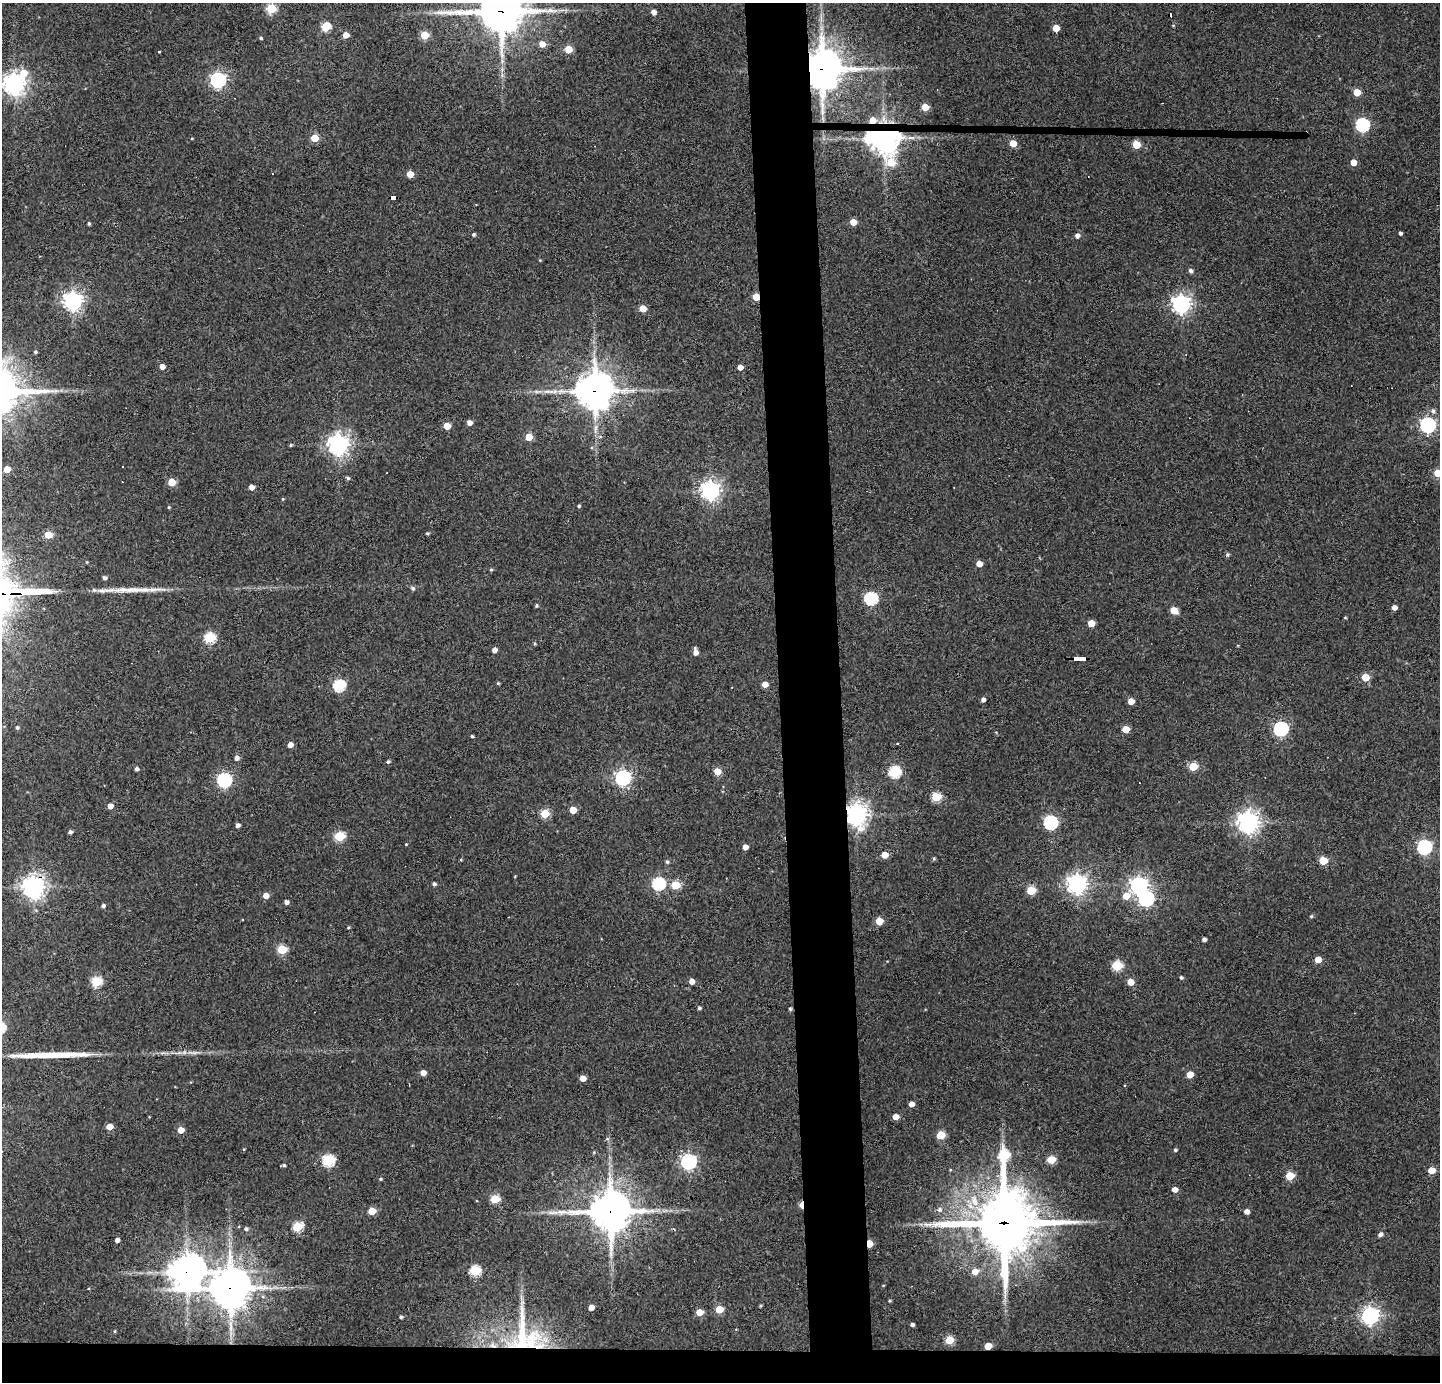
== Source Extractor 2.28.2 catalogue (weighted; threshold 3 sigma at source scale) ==
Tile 8 of 3 x 3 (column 2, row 3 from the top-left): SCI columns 1440-2877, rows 78-1457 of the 4316 x 4291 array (HDU 1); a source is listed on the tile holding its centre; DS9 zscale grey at full resolution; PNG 1442 x 1384 px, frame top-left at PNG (2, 3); no overlay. Shown black and unused: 7% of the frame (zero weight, under 3 of 4 exposures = <1% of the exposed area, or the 3 px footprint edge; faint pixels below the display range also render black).
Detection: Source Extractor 2.28.2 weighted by HDU 2 'WHT'; one run over the whole footprint, this tile lists its part. Background 0.159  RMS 0.007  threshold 0.0314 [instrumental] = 3 sigma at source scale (4.5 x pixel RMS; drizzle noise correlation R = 1.50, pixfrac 1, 0.05/0.05 arcsec/px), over >= 5 px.
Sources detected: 191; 1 inside a brighter object's white glare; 3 cosmic-ray / hot-pixel residue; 2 long thin detections or spike segments (spike, bleed or trail) — not listed; the other 185 listed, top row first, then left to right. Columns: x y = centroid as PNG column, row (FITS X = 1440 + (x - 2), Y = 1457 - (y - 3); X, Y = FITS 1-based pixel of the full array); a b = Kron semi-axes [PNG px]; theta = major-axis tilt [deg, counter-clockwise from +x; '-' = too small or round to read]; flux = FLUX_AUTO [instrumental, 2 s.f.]
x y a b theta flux
271 9 5 5 - 40
501 11 16 13 1 2300
653 12 4 4 - 4.5
326 27 6 5 - 29
1056 28 5 5 - 10
346 35 5 4 - 7.2
424 35 5 5 - 22
261 38 4 3 - 1
542 44 5 5 - 7.1
568 49 5 5 - 17
159 52 3 2 - 0.61
822 69 13 12 - 1700
24 73 10 9 - 9.5
218 80 6 6 - 190
14 84 7 7 - 510
1357 92 5 5 - 15
925 107 5 5 - 14
873 120 5 5 - 8.7
1362 125 6 6 - 100
314 138 5 5 - 18
884 138 9 8 - 850
1013 143 5 4 - 14
1136 145 5 5 - 21
891 162 10 7 -74 28
1353 162 5 4 - 7.2
410 174 5 4 - 9.2
393 198 6 3 2 54
853 222 5 5 - 9.4
89 223 4 3 - 1.1
1400 233 3 3 - 1.6
474 234 4 4 - 1.1
1077 235 5 5 - 3.1
1191 271 5 5 - 2.1
756 297 5 4 - 13
73 301 7 7 - 340
1181 304 7 7 - 340
643 308 5 5 - 12
36 352 4 3 - 1.1
162 367 4 4 - 4.8
740 367 4 4 - 4.7
547 391 10 5 -2 2.9
595 391 12 12 - 1400
1433 411 7 5 -46 2.1
469 423 5 5 - 4.2
1428 425 6 6 - 190
447 426 5 5 - 12
529 437 5 5 - 16
338 444 7 7 - 440
291 445 4 4 - 0.81
7 469 5 4 - 9.7
1437 473 5 5 - 15
348 478 5 4 - 1.3
171 482 5 5 - 16
251 487 4 4 - 4.3
710 490 7 7 - 340
283 499 4 4 - 0.63
579 506 4 3 - 0.95
427 533 4 3 - 0.93
48 535 5 5 - 15
1228 554 5 5 - 1.4
979 564 5 4 - 7.1
491 569 4 4 - 0.86
104 578 4 4 - 1.9
413 588 5 5 - 1.6
871 598 7 6 - 90
536 605 4 4 - 1
1394 607 4 4 - 3.9
1174 610 5 5 - 13
1345 618 4 3 - 0.56
1091 623 5 5 - 11
210 638 5 5 - 57
535 644 5 3 - 0.77
494 650 4 4 - 3.8
695 652 7 4 -83 4.5
1080 659 12 3 0 120
1365 677 5 5 - 17
498 683 4 3 - 0.76
765 684 5 4 - 6.4
339 685 6 6 - 72
732 687 2 2 - 0.66
983 700 4 4 - 2.6
1131 701 5 4 - 7.9
17 727 5 4 - 1.2
1126 729 5 4 - 12
1281 729 6 6 - 130
472 736 3 3 - 0.96
290 745 5 4 - 4.3
237 758 5 4 - 2.9
388 762 4 4 - 1.2
1193 766 5 5 - 24
137 769 4 4 - 1.9
717 771 5 5 - 12
894 772 6 5 - 66
623 778 6 6 - 190
224 780 6 6 - 130
936 797 5 5 - 36
110 806 4 4 - 5.3
573 810 5 5 - 12
545 814 5 5 - 23
856 815 8 7 - 510
1051 822 6 6 - 120
1248 822 7 7 - 500
238 825 4 4 - 2.5
70 832 4 4 - 1.7
339 836 5 5 - 41
406 844 3 3 - 0.53
745 847 4 4 - 4.4
1424 847 6 6 - 130
885 855 5 4 - 11
934 859 5 4 - 0.92
1323 861 5 5 - 22
667 862 5 4 - 1.2
434 884 4 4 - 1.6
659 884 6 6 - 86
1077 884 7 7 - 400
676 885 5 5 - 28
1138 885 7 6 - 230
33 887 7 7 - 540
1031 891 5 5 - 24
266 895 5 5 - 6.3
1126 896 7 6 - 10
1146 899 7 6 - 170
286 902 4 4 - 2.9
103 906 4 4 - 1.8
1311 916 5 4 - 0.87
879 921 5 5 - 12
348 927 4 3 - 0.75
1204 939 4 3 - 2.2
282 949 5 5 - 31
1318 959 5 4 - 9
1117 966 5 5 - 42
1181 977 4 3 - 1.1
692 981 4 4 - 5.4
96 982 5 5 - 46
1131 982 5 5 - 8.4
699 1008 4 3 - 1.2
790 1009 5 4 - 1
423 1073 5 4 - 5.1
1190 1074 5 5 - 9.5
583 1078 5 4 - 6.6
911 1104 4 4 - 5.1
896 1117 5 4 - 6.5
109 1127 5 4 - 8.4
181 1130 5 5 - 8.2
941 1135 5 5 - 23
607 1139 6 3 18 0.82
1175 1150 4 3 - 1.1
594 1152 5 4 - 0.69
1004 1155 11 6 85 51
328 1160 6 5 - 68
1051 1160 5 5 - 19
689 1161 6 6 - 180
284 1165 4 4 - 1.2
1431 1170 5 4 - 11
1290 1176 5 5 - 23
380 1179 4 4 - 0.83
1175 1189 5 4 - 4.4
495 1199 5 5 - 29
802 1205 6 3 88 9.5
940 1209 7 6 - 2.1
372 1211 5 5 - 14
611 1211 15 13 3 1800
1247 1211 4 4 - 4
1004 1223 24 22 7 3300
297 1227 6 5 - 40
246 1229 5 5 - 1.6
1380 1234 5 4 - 2.3
117 1240 4 4 - 2.3
869 1244 5 4 - 13
475 1271 6 5 - 51
975 1271 6 5 - 6.6
187 1272 12 11 - 1100
230 1288 13 13 - 1700
889 1301 4 3 - 0.74
761 1306 3 2 - 0.71
591 1307 4 4 - 5.4
719 1309 5 5 - 17
699 1312 5 4 - 11
1370 1316 7 6 - 260
401 1317 4 3 - 1.3
912 1324 4 3 - 1.6
115 1331 5 3 - 0.55
525 1336 63 44 -78 83
949 1340 5 5 - 24
988 1346 5 5 - 13
Overlapping masked pixels (flux is a lower limit): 18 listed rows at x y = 501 11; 822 69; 873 120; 884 138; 393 198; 756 297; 595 391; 1080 659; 856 815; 33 887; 802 1205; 611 1211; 1004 1223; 869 1244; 187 1272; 230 1288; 525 1336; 988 1346
Isophote crosses this tile's border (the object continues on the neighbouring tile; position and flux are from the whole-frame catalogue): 3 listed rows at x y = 501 11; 14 84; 1437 473